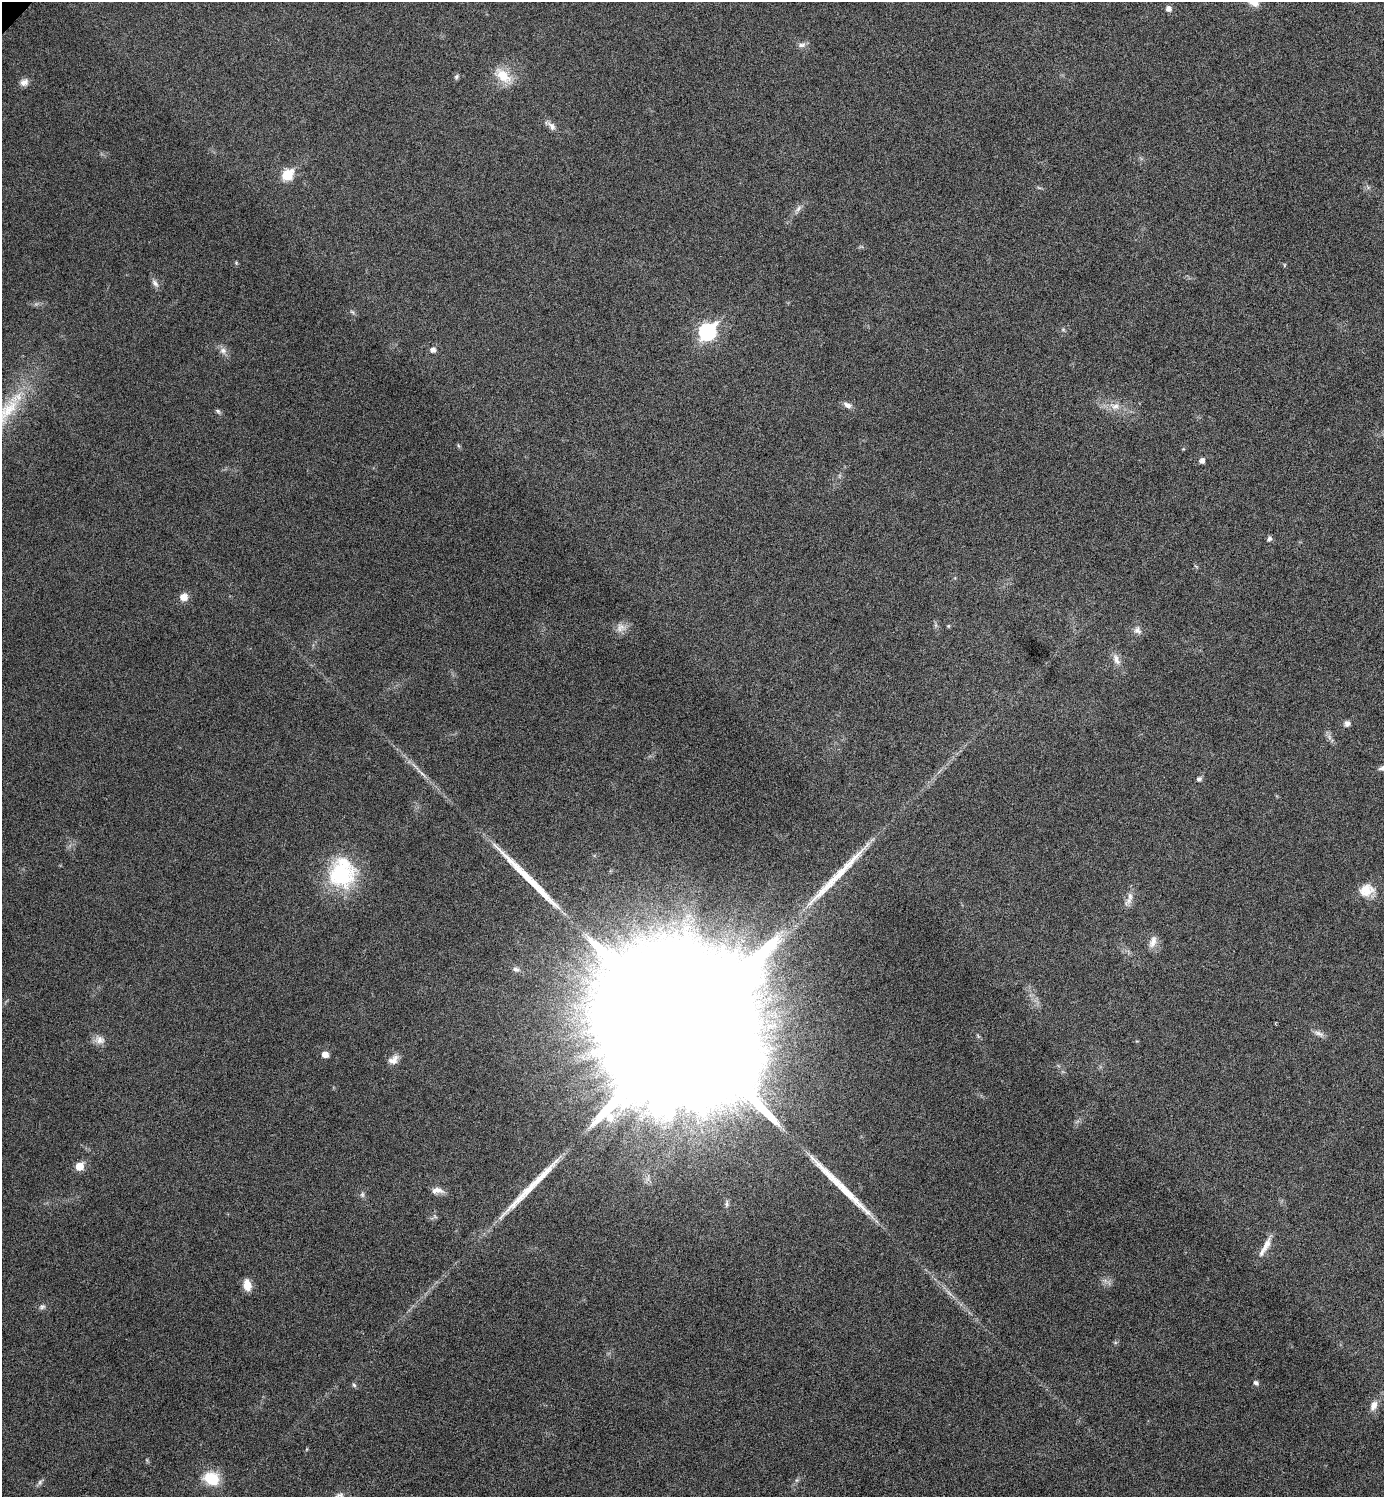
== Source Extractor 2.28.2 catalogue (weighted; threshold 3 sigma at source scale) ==
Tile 6 of 4 x 4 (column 2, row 2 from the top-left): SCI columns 1542-2923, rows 2996-4490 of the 5987 x 5987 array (HDU 1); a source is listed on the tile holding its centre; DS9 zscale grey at full resolution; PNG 1386 x 1499 px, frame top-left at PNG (2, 2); no overlay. Shown black and unused: <1% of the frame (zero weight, under 4 of 8 exposures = <1% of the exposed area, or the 3 px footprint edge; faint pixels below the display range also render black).
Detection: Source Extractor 2.28.2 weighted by HDU 2 'WHT'; one run over the whole footprint, this tile lists its part. Background 0.0326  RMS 0.0037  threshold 0.0151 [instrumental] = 3 sigma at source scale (4.09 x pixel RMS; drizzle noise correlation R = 1.36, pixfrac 0.8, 0.05/0.05 arcsec/px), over >= 5 px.
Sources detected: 55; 4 long thin detections or spike segments (spike, bleed or trail) — not listed; the other 51 listed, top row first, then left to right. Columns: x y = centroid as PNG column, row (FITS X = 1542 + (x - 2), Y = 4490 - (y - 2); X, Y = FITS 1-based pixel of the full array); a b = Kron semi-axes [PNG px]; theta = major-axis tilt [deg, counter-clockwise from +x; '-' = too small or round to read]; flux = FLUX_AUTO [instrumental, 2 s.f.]
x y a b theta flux
1168 9 5 5 - 1.9
802 45 11 6 11 1.3
503 76 24 13 -40 7.4
456 77 7 6 - 0.71
24 82 11 9 24 1.9
552 126 14 7 -50 1.8
287 175 7 6 - 20
798 208 11 5 49 1.3
1284 265 6 3 72 0.31
155 283 12 6 -49 1.4
352 312 8 4 -37 0.58
1063 330 7 4 0 0.52
707 332 9 7 46 82
223 350 9 8 - 1.7
433 350 6 6 - 1.6
847 405 12 7 -24 1.5
1115 406 14 10 -6 3.4
6 411 55 18 49 20
218 411 8 5 -39 0.65
1202 460 5 5 - 1.6
1269 538 7 6 - 0.87
184 597 8 8 - 3.2
948 626 5 4 - 0.36
621 627 14 11 51 2.6
1138 630 12 9 -53 1.8
1116 659 16 8 -66 2.6
1347 723 7 7 - 1.3
1329 737 7 4 -72 0.92
1199 779 7 6 - 0.82
342 873 38 32 80 30
1366 890 20 16 11 5.7
1130 896 20 8 72 2.6
1153 942 17 9 69 2.6
516 969 9 5 -8 1
1319 1033 15 6 -21 1.6
686 1034 87 31 -47 76000
100 1040 14 11 -17 2.6
325 1054 6 5 - 3
393 1060 15 10 36 2.5
80 1166 6 5 - 7.7
437 1190 16 8 -2 2.3
362 1195 8 6 -90 0.81
1266 1245 24 8 62 3.7
247 1285 13 8 -80 3.8
42 1307 8 6 12 0.97
1256 1383 6 5 - 0.94
354 1385 6 5 - 0.61
1374 1405 13 8 64 2.6
211 1478 17 14 -20 10
40 1482 7 6 - 0.82
339 1495 15 6 20 1.6
Isophote crosses this tile's border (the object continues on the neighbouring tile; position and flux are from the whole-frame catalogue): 2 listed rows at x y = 6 411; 339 1495